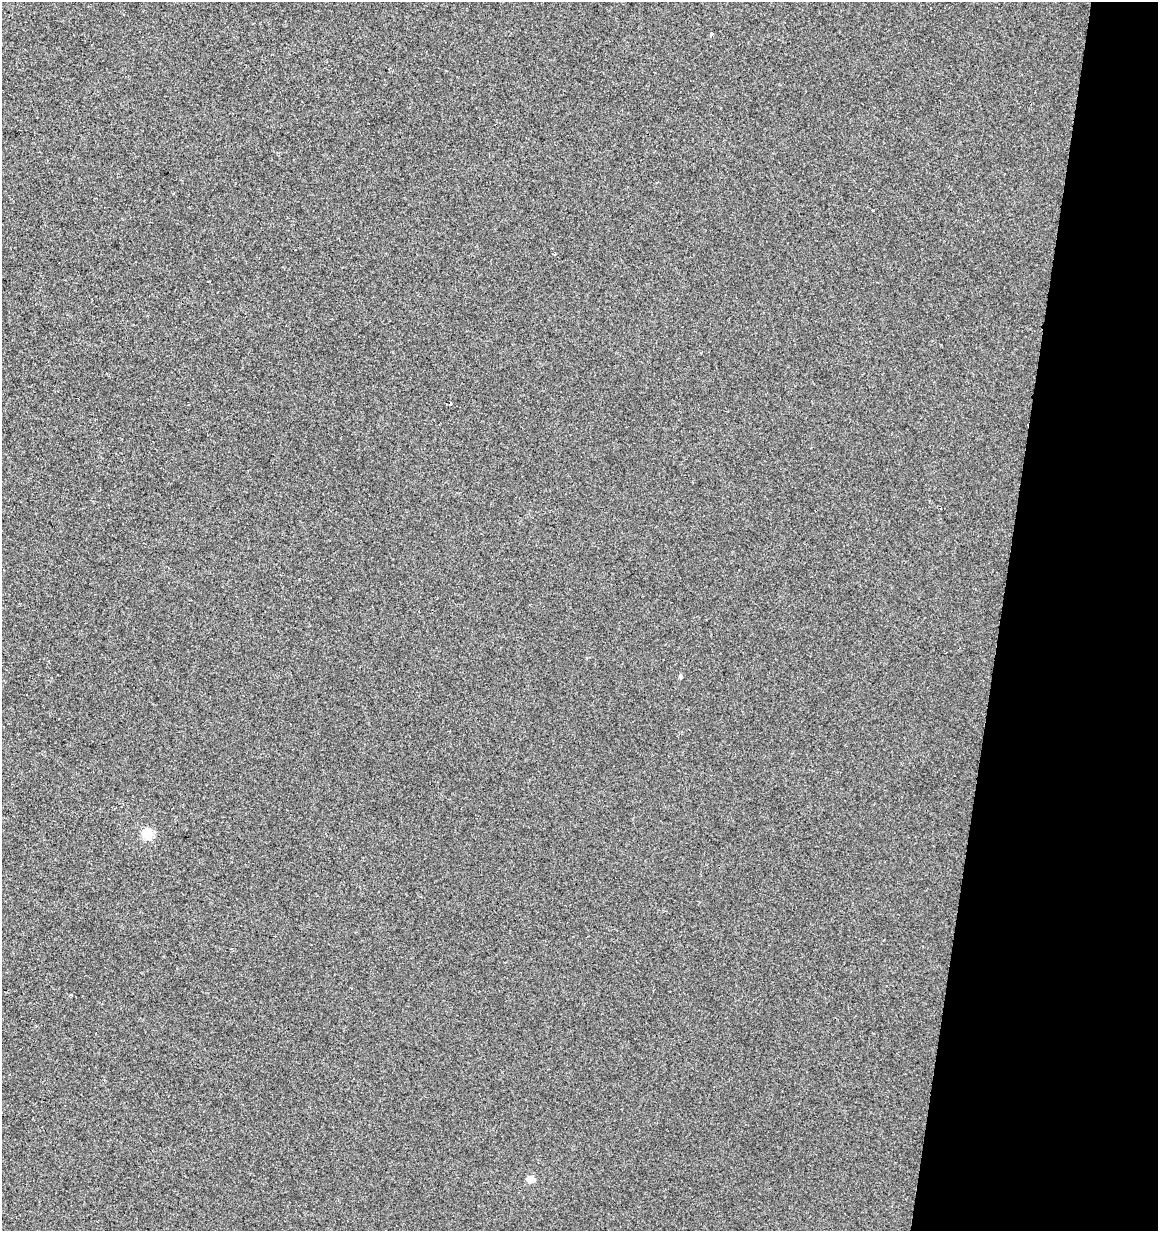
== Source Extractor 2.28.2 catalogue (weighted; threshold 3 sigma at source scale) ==
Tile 8 of 4 x 4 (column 4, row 2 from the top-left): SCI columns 3751-4906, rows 2461-3689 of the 5130 x 4927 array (HDU 1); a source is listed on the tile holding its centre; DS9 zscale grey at full resolution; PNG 1160 x 1233 px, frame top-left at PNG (2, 2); no overlay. Shown black and unused: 14% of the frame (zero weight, under 2 of 3 exposures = <1% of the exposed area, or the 3 px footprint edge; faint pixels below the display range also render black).
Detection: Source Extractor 2.28.2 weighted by HDU 2 'WHT'; one run over the whole footprint, this tile lists its part. Background 2.04e-04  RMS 0.0042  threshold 0.019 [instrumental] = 3 sigma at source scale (4.5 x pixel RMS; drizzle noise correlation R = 1.50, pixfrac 1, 0.0396/0.0396 arcsec/px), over >= 5 px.
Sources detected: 6; all 6 listed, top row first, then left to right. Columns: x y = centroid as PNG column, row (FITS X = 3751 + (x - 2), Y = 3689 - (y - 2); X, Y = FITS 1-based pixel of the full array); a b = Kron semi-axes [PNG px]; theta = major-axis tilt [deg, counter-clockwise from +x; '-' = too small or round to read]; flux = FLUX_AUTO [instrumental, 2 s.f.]
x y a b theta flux
712 34 4 3 - 0.75
872 210 3 2 - 0.7
554 254 3 2 - 1.1
680 676 4 3 - 3.5
147 833 5 5 - 27
531 1179 5 4 - 7.9